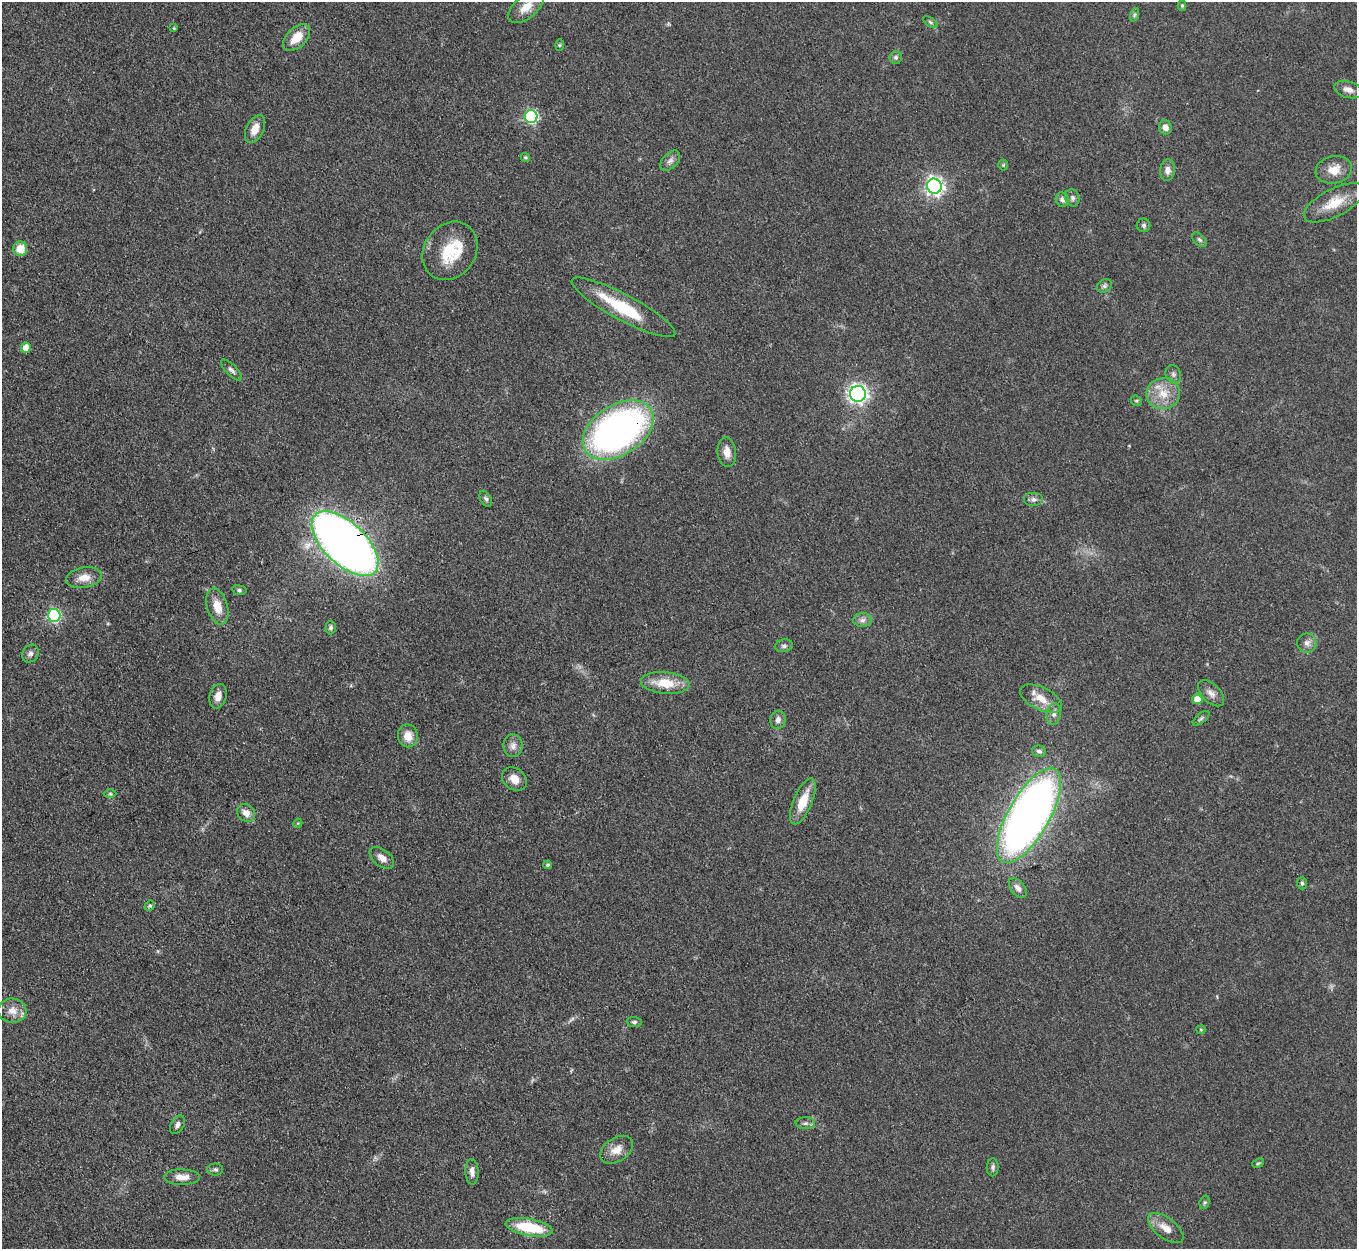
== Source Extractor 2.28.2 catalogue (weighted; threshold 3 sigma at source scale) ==
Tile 7 of 4 x 4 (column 3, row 2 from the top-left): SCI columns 2715-4069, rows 2770-4016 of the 5427 x 5413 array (HDU 1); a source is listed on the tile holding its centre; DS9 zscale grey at full resolution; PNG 1359 x 1251 px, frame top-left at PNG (2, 2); each listed source drawn as its Kron ellipse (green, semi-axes under 4 px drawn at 4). Shown black and unused: <1% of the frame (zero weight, under 3 of 4 exposures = <1% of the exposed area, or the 3 px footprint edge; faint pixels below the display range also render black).
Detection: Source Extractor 2.28.2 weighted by HDU 2 'WHT'; one run over the whole footprint, this tile lists its part. Background 0.0823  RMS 0.0061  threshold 0.0273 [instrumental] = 3 sigma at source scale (4.5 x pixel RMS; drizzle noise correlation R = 1.50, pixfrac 1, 0.05/0.05 arcsec/px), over >= 5 px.
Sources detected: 86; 3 inside a brighter listed object's ellipse — not listed separately; the other 83 listed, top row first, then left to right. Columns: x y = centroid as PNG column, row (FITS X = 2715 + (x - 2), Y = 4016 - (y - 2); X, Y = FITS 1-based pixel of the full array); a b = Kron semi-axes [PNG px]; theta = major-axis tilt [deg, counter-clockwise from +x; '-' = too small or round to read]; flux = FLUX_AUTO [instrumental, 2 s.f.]
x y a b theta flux
1182 6 5 4 - 0.84
526 7 21 11 40 8.8
1134 15 7 4 71 1.1
930 22 8 4 -36 1.1
174 28 4 4 - 0.5
297 38 16 9 44 11
559 45 6 4 88 0.86
896 57 6 6 - 1.5
1348 90 14 8 -17 4.4
531 116 6 6 - 96
1165 127 7 6 - 3.2
255 129 15 8 64 7.2
525 157 5 4 - 1.1
670 161 12 7 45 2.9
1003 165 5 5 - 0.77
1167 170 11 7 85 3.7
1334 170 18 13 11 9.5
934 186 7 7 - 280
1072 198 9 7 -76 2
1062 200 7 6 - 2.3
1334 203 33 14 27 16
1143 225 7 7 - 1.5
1199 240 9 5 -45 1.3
20 249 7 7 - 9.7
450 251 31 25 55 27
1104 286 8 6 33 1.6
623 307 58 13 -28 33
26 348 5 5 - 8.3
231 370 14 5 -46 2.1
1173 374 9 7 -66 2.2
858 394 8 8 - 230
1163 394 17 15 17 12
1136 401 6 5 - 0.91
618 430 39 25 33 250
727 452 15 9 -83 5.5
486 499 8 5 -60 1.5
1033 499 10 7 0 2.6
345 544 41 21 -44 600
84 578 18 10 10 7.9
239 590 7 5 -9 1.3
217 606 18 10 -74 10
54 615 6 6 - 76
862 620 9 7 2 2.6
331 627 7 5 86 1.4
1307 643 10 9 - 3.5
784 646 9 6 9 1.8
30 654 9 7 51 2.6
665 683 24 10 -5 16
1211 693 16 9 -45 4.2
218 696 12 8 75 5
1041 699 23 11 -26 9.4
1197 699 5 5 - 10
1054 714 11 7 80 2.8
1201 718 10 4 39 1.4
778 720 9 7 79 2.8
408 736 11 10 - 7.6
513 746 11 9 89 4
1039 751 7 5 -15 1.6
514 779 13 10 -40 6.5
110 793 6 4 -1 0.96
803 801 24 9 68 14
246 813 10 8 -45 5.3
1029 815 53 21 60 520
298 823 4 3 - 0.51
382 858 14 8 -37 4.6
548 865 4 4 - 1.2
1302 883 6 5 - 1.1
1018 888 11 7 -51 3.3
150 906 5 4 - 0.93
12 1011 14 12 -5 6.9
634 1022 7 5 -5 1.4
1201 1030 4 4 - 0.66
805 1123 9 6 -2 2
177 1125 10 6 59 2.4
617 1150 18 11 33 7.5
1258 1163 6 4 22 0.86
993 1167 9 6 88 1.7
215 1169 8 6 -1 1.5
472 1172 13 6 -87 3.5
182 1177 17 8 -1 6.2
1205 1202 7 5 71 1
529 1227 24 8 -10 29
1166 1228 21 10 -37 7.7
Overlapping masked pixels (flux is a lower limit): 2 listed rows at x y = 618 430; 345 544